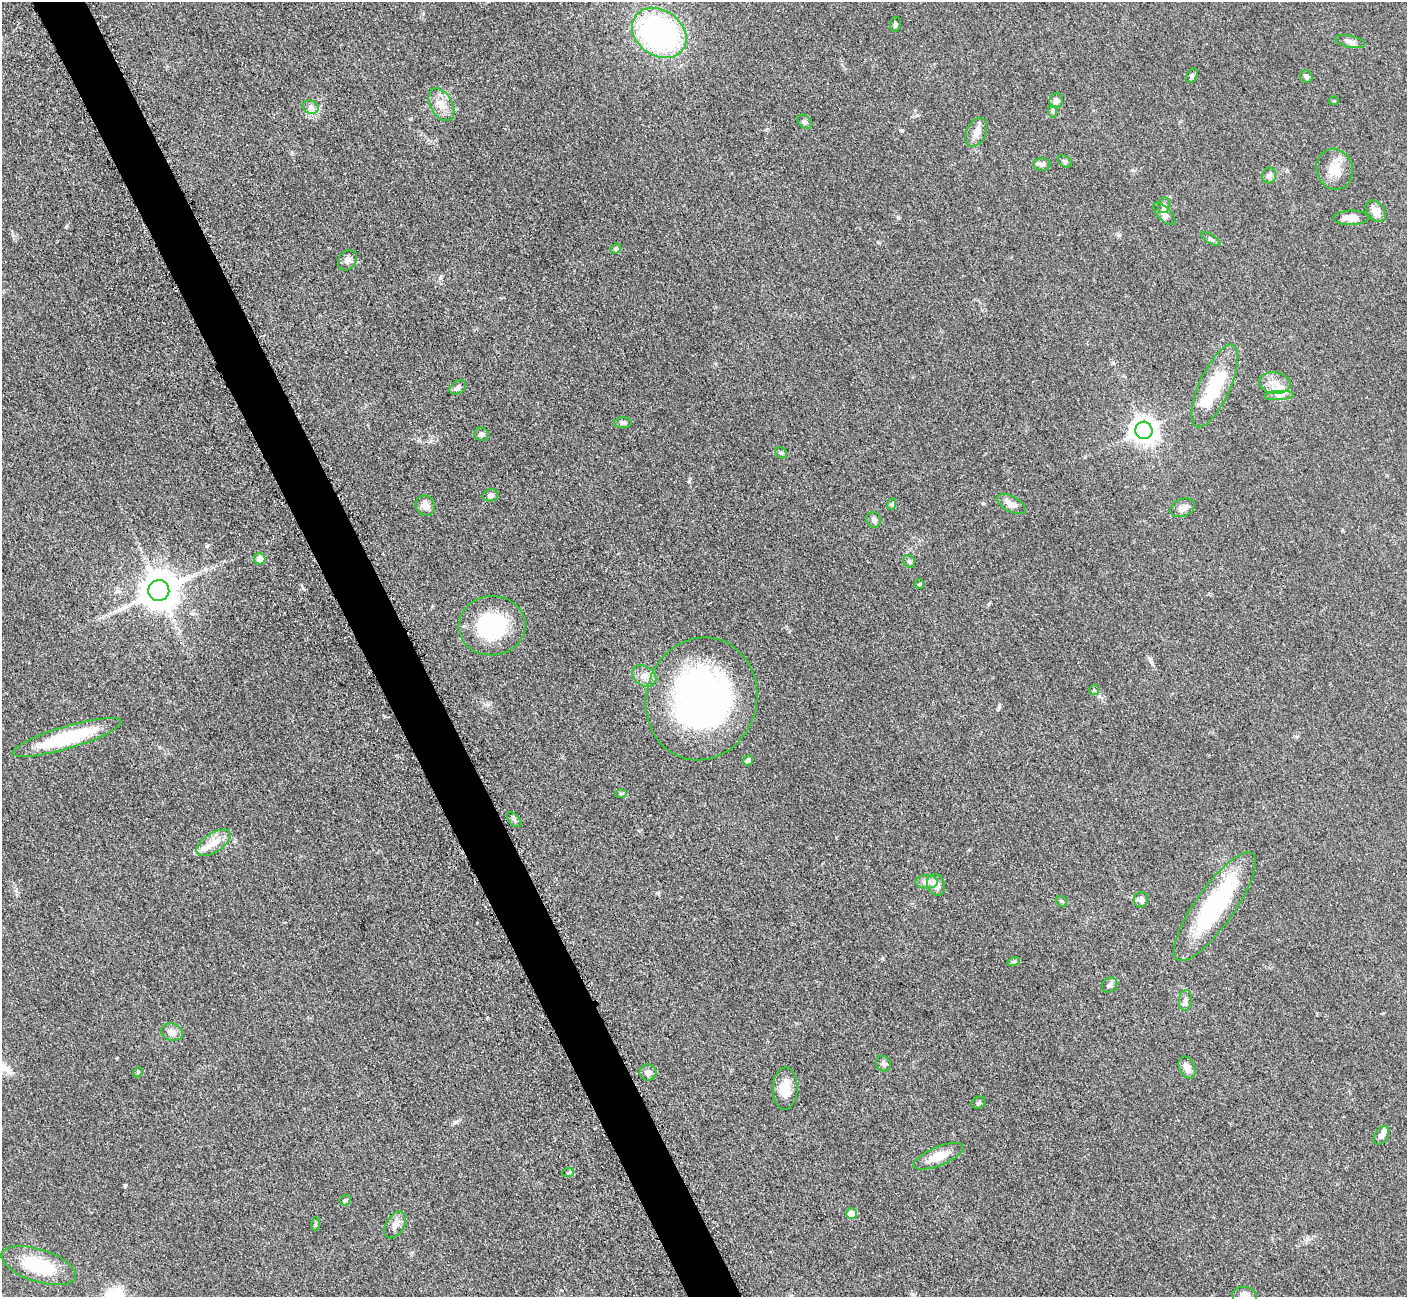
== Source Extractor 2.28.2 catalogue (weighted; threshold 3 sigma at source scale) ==
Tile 11 of 4 x 4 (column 3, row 3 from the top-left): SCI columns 2874-4278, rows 1484-2778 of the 5701 x 5665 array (HDU 1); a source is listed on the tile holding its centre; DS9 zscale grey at full resolution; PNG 1409 x 1299 px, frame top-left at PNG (2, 2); each listed source drawn as its Kron ellipse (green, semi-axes under 4 px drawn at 4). Shown black and unused: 4% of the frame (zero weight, under 3 of 5 exposures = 3% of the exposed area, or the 3 px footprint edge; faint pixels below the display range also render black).
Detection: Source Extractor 2.28.2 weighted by HDU 2 'WHT'; one run over the whole footprint, this tile lists its part. Background 0.0532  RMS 0.0059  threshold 0.0266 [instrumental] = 3 sigma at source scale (4.5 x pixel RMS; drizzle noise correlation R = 1.50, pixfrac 1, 0.05/0.05 arcsec/px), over >= 5 px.
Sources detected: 80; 2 inside a brighter object's white glare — neither listed nor drawn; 4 inside a brighter listed object's ellipse — not listed separately; the other 74 listed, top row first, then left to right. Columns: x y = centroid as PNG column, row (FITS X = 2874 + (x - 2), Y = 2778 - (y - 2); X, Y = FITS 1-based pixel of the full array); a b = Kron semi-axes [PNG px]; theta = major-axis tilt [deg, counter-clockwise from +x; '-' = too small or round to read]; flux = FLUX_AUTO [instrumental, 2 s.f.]
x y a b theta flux
895 24 7 5 75 1.3
659 33 29 22 -35 130
1350 42 15 6 -13 2.7
1192 75 8 5 63 1.1
1306 77 6 5 - 1.6
1056 101 7 7 - 2.7
1334 101 5 4 - 0.77
441 105 18 11 -61 6.7
311 107 8 6 -24 2.2
1052 111 7 4 -72 1.1
804 122 8 6 -44 1.5
976 132 15 9 64 4.4
1065 161 7 5 -39 1.2
1042 164 8 6 1 1.5
1335 169 21 18 -73 11
1269 175 8 7 - 1.8
1164 205 8 6 75 1.7
1376 211 12 8 -49 5.2
1164 214 14 6 -46 2.5
1351 218 17 7 1 5.9
1211 239 11 4 -32 1.3
616 249 5 4 - 0.96
348 260 11 8 51 2.8
1275 383 15 10 -7 6.4
1215 386 45 15 66 29
458 387 9 6 33 2
1279 395 14 4 3 2.4
623 423 8 5 -2 1.3
1144 430 9 8 - 480
481 434 7 7 - 1.4
781 453 6 5 - 0.94
491 495 8 6 13 1.7
892 504 6 3 72 0.68
1011 504 16 7 -28 5.2
425 506 10 9 - 4
1183 508 13 9 23 3.5
874 520 8 7 - 1.8
260 559 6 5 - 5.4
909 561 7 5 -57 1.2
919 584 5 4 - 0.7
159 591 10 10 - 1500
492 626 33 29 5 45
644 676 13 9 -34 4.6
1094 690 5 5 - 0.8
701 699 62 55 74 210
67 737 57 11 17 42
748 760 5 5 - 1.8
621 793 6 4 1 0.75
514 820 9 5 -45 1.5
214 843 19 9 33 8.1
926 882 11 6 0 2.8
936 885 11 8 -68 4.7
1141 900 8 7 - 2.5
1061 901 6 4 -42 0.83
1215 907 65 19 55 64
1014 961 6 4 19 0.76
1110 985 8 7 - 1.6
1185 1000 10 6 84 2.2
172 1032 11 8 -14 3.8
883 1064 8 7 - 1.8
1187 1067 12 7 -65 4.4
138 1072 5 4 - 0.79
648 1072 8 8 - 2.9
785 1089 21 12 88 9.5
978 1103 7 5 29 1.2
1381 1136 10 6 55 2.9
939 1156 27 9 22 11
568 1173 6 4 20 0.8
345 1200 6 4 41 0.86
851 1214 5 5 - 7.2
315 1224 6 4 89 0.89
395 1225 15 9 58 3.9
39 1265 39 16 -18 33
1244 1296 12 9 -9 4.3
Isophote crosses this tile's border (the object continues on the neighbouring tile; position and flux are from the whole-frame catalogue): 1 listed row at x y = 1244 1296
Unlisted compact peaks at least as high as the median listed source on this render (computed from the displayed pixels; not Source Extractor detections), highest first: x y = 125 1185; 999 707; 689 481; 207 546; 898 217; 882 958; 303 588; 456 1122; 66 226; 440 278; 878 242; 983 503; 902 130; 658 893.